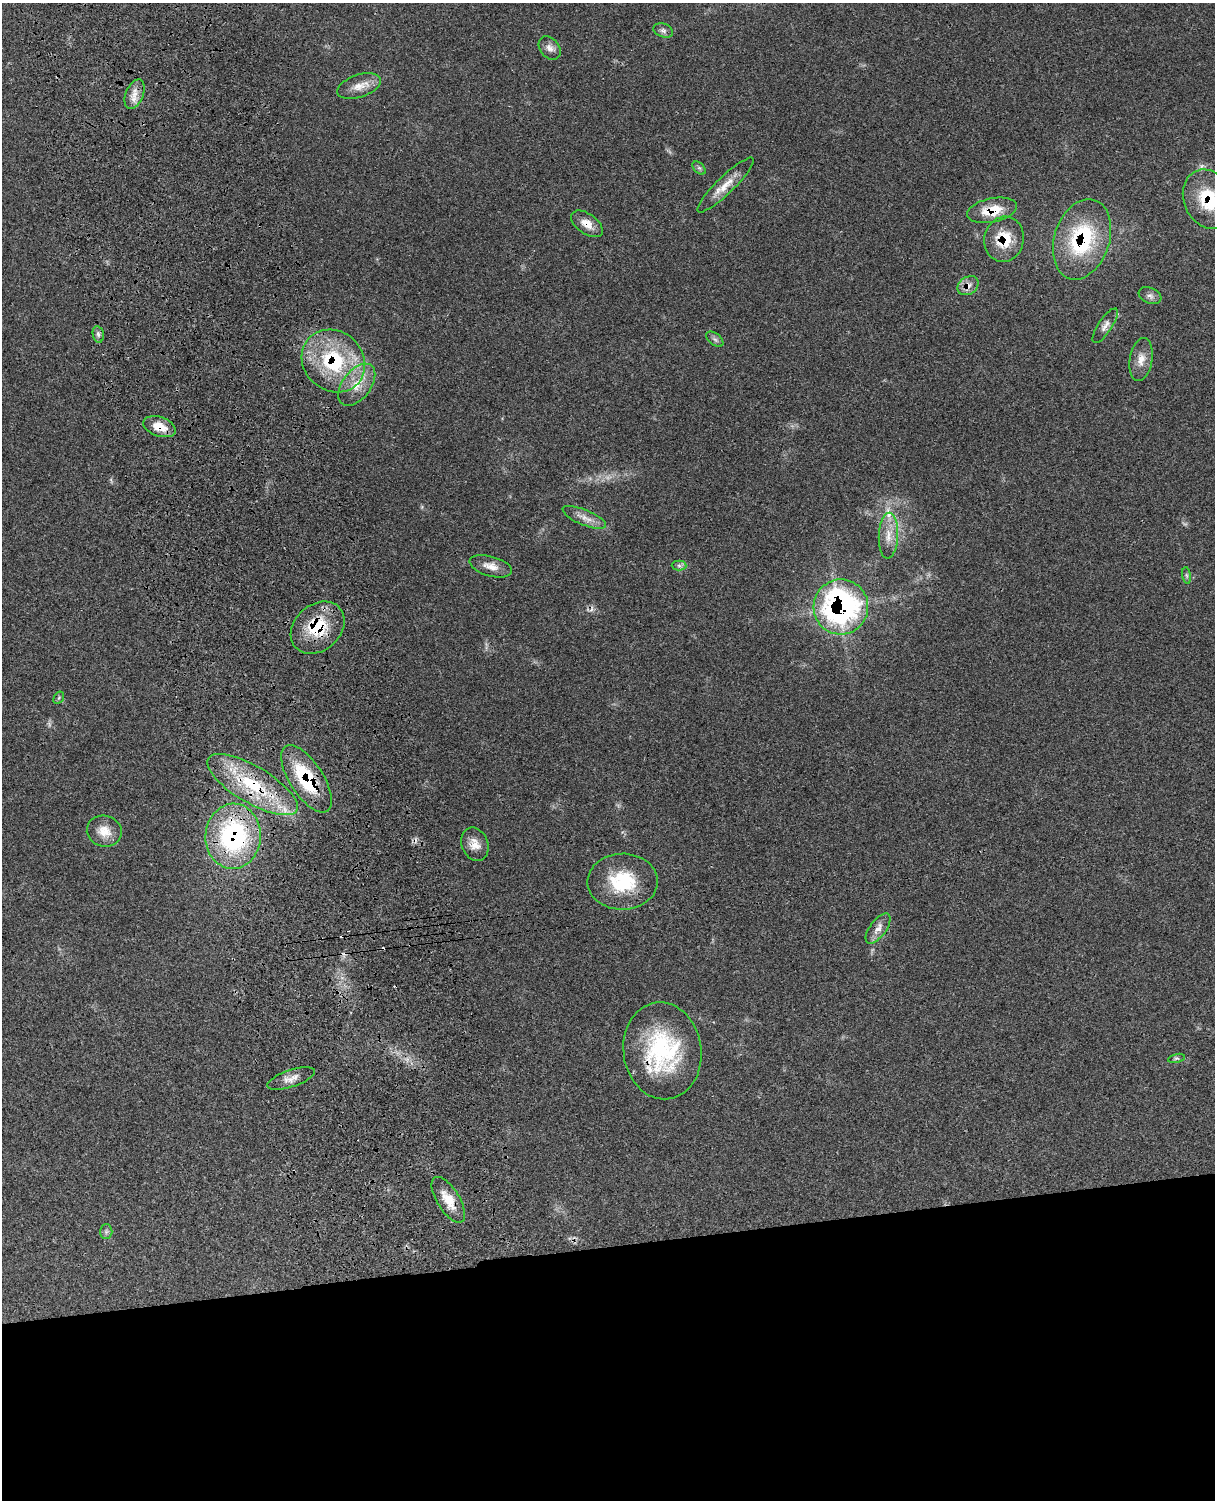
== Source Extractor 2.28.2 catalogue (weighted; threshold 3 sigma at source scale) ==
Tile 11 of 4 x 3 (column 3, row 3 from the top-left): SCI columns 2558-3770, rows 278-1775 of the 5102 x 4931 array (HDU 1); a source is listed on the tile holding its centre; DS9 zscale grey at full resolution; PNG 1217 x 1502 px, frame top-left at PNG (2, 3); each listed source drawn as its Kron ellipse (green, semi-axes under 4 px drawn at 4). Shown black and unused: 17% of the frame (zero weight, under 3 of 4 exposures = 6% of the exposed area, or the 3 px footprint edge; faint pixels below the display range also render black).
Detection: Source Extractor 2.28.2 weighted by HDU 2 'WHT'; one run over the whole footprint, this tile lists its part. Background 0.0975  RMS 0.0064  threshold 0.0286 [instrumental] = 3 sigma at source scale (4.5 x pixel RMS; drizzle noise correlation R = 1.50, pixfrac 1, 0.05/0.05 arcsec/px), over >= 5 px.
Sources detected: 49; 1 too faint to see at this stretch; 6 cosmic-ray / hot-pixel residue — neither listed nor drawn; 2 inside a brighter listed object's ellipse — not listed separately; the other 40 listed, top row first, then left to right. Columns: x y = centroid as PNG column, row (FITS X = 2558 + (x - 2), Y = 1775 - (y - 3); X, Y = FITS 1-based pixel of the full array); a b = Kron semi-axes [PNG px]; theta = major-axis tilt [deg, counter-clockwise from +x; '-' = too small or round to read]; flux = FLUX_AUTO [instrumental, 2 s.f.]
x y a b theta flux
663 30 10 6 -19 2.1
550 48 13 9 -50 3.9
359 86 23 11 18 8
135 94 15 8 67 5.8
699 168 8 5 -44 1.4
726 185 38 8 44 10
1208 199 31 24 -66 33
992 210 25 12 12 16
587 224 18 10 -36 7
1004 239 23 19 77 19
1082 239 41 27 72 57
968 286 11 8 34 4.3
1150 296 12 7 -22 2.6
1105 326 20 7 56 3.9
98 334 8 5 -80 1.8
715 339 10 5 -38 2
1141 359 22 11 81 7.2
333 361 33 29 -42 58
357 385 24 14 53 13
159 427 17 9 -19 10
584 517 23 7 -22 6.1
888 536 23 9 87 8.8
491 566 22 10 -15 6.8
679 566 7 5 -1 1.5
1187 575 8 4 -81 1.3
841 607 27 27 - 160
318 628 30 23 41 29
59 698 7 4 59 0.96
306 779 39 16 -57 42
252 785 51 18 -30 47
104 831 17 15 -16 9.3
233 836 32 28 87 94
475 844 17 13 -68 6.9
623 882 35 28 1 37
878 928 17 8 54 5.5
662 1051 49 39 -82 73
1176 1058 8 3 13 1
291 1078 25 8 19 5.5
448 1200 26 11 -58 12
106 1232 7 6 - 1.7
Overlapping masked pixels (flux is a lower limit): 15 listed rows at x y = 1208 199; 992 210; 587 224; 1004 239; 1082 239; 968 286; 333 361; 159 427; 841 607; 318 628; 306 779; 252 785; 233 836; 662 1051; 448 1200
Isophote crosses this tile's border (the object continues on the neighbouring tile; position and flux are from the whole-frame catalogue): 1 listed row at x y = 1208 199